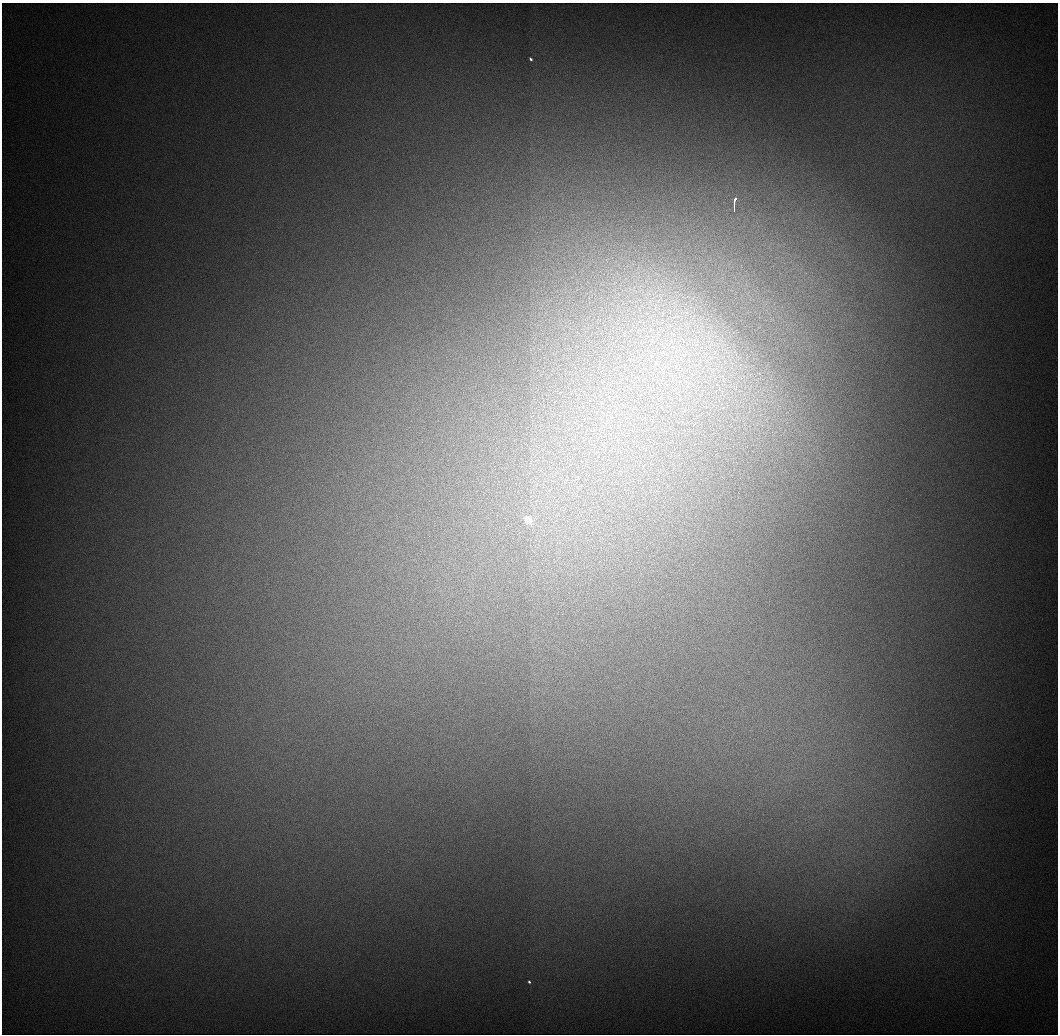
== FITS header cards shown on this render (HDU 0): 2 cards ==
NAXIS1  =                 1056 / Length of Axis 1 (Serial)
NAXIS2  =                 1032 / Length of Axis 2 (Parallel)

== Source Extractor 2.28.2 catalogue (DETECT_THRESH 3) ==
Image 1056 x 1032 px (HDU 0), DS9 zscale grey, 1 PNG px = 1 image px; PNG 1060 x 1036 px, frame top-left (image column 1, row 1032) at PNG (2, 3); no overlay
Background 549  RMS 5.9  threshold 17.8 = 3 sigma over >= 5 px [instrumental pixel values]
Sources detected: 13; all 13 listed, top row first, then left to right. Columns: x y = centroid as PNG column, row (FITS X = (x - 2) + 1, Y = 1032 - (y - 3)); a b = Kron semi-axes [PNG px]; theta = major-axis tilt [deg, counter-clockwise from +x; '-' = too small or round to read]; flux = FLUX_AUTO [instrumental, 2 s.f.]
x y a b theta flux
531 59 4 3 - 930
735 200 5 3 - 6600
734 207 8 2 89 4000
735 293 7 4 71 1100
748 293 13 5 66 2700
696 344 9 4 8 1900
683 355 15 6 -8 4200
676 364 19 11 -78 8700
645 368 7 4 -18 1100
662 370 20 7 -61 5600
638 377 14 2 -17 1200
528 520 5 4 - 22000
529 982 3 3 - 1100